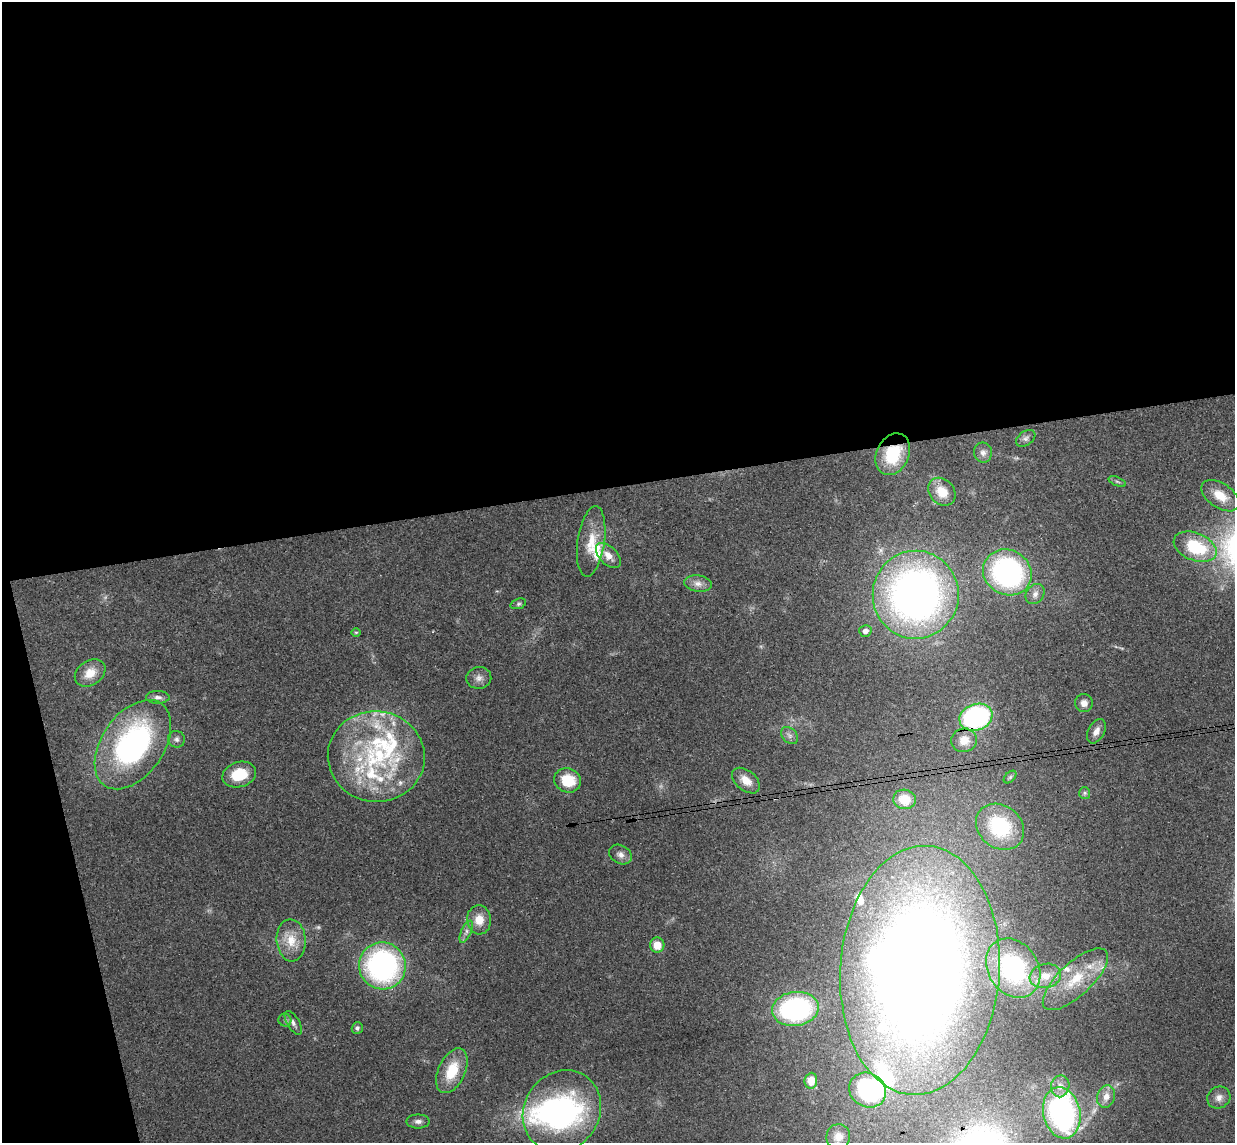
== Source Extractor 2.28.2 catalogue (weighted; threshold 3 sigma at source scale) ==
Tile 1 of 4 x 4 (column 1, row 1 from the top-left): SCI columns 57-1289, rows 3578-4718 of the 5046 x 4985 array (HDU 1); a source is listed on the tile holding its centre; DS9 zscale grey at full resolution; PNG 1237 x 1145 px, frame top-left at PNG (2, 2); each listed source drawn as its Kron ellipse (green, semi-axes under 4 px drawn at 4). Shown black and unused: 46% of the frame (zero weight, under 3 of 4 exposures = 6% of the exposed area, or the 3 px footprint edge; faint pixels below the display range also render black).
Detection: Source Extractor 2.28.2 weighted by HDU 2 'WHT'; one run over the whole footprint, this tile lists its part. Background 0.158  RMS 0.0071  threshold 0.0321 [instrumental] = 3 sigma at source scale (4.5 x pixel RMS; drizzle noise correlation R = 1.50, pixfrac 1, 0.05/0.05 arcsec/px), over >= 5 px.
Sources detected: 75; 2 too faint to see at this stretch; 3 inside a brighter object's white glare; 1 cosmic-ray / hot-pixel residue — neither listed nor drawn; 11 inside a brighter listed object's ellipse — not listed separately; the other 58 listed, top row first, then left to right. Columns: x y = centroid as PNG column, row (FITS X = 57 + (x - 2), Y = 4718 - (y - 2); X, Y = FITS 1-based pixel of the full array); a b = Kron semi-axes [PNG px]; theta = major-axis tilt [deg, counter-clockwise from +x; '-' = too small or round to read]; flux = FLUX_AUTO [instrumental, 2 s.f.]
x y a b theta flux
1026 438 11 7 36 2.6
983 453 10 9 - 3.5
893 454 22 16 64 32
1117 482 9 3 -21 1.2
942 492 15 12 -48 14
1220 496 21 12 -34 14
591 541 35 13 82 17
1195 547 22 13 -22 41
608 556 15 9 -46 6.9
1007 572 25 22 -30 140
698 584 14 8 -8 5
1035 594 11 8 52 3.8
916 595 44 43 - 400
518 604 8 5 19 1.4
865 631 6 5 - 3
356 632 5 3 - 0.66
90 673 16 12 34 11
479 678 12 11 - 4.7
158 697 12 6 0 3.1
1084 703 9 9 - 4.6
976 717 17 13 20 120
1096 731 13 8 61 4.8
789 735 10 7 -46 2.7
176 739 8 8 - 2.7
964 740 13 12 - 11
133 745 50 31 55 170
376 757 48 45 -6 110
239 775 17 12 17 22
1010 777 7 4 45 1.5
568 780 13 12 - 21
746 781 16 10 -40 8.7
1085 793 6 5 - 1.4
904 799 11 10 - 15
1000 827 26 21 -39 51
620 855 12 9 -32 4.3
479 920 14 12 -86 11
466 932 12 5 67 2.9
291 940 21 14 -86 15
657 945 7 7 - 11
382 966 24 23 - 160
1013 968 31 25 -56 89
920 970 125 79 86 1100
1045 976 16 12 15 12
1075 979 42 16 43 31
795 1009 23 17 7 120
285 1020 6 6 - 1.7
293 1023 13 6 -59 3
357 1028 6 5 - 1.7
452 1071 24 13 65 22
811 1081 8 6 84 9.4
1060 1086 11 9 80 5.3
868 1090 19 17 -33 77
1106 1097 11 9 73 6.3
1219 1097 12 10 33 5
562 1111 42 37 55 150
1062 1113 26 18 -78 150
418 1121 11 7 0 3.2
838 1137 12 12 - 6.6
Overlapping masked pixels (flux is a lower limit): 2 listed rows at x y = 893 454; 976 717